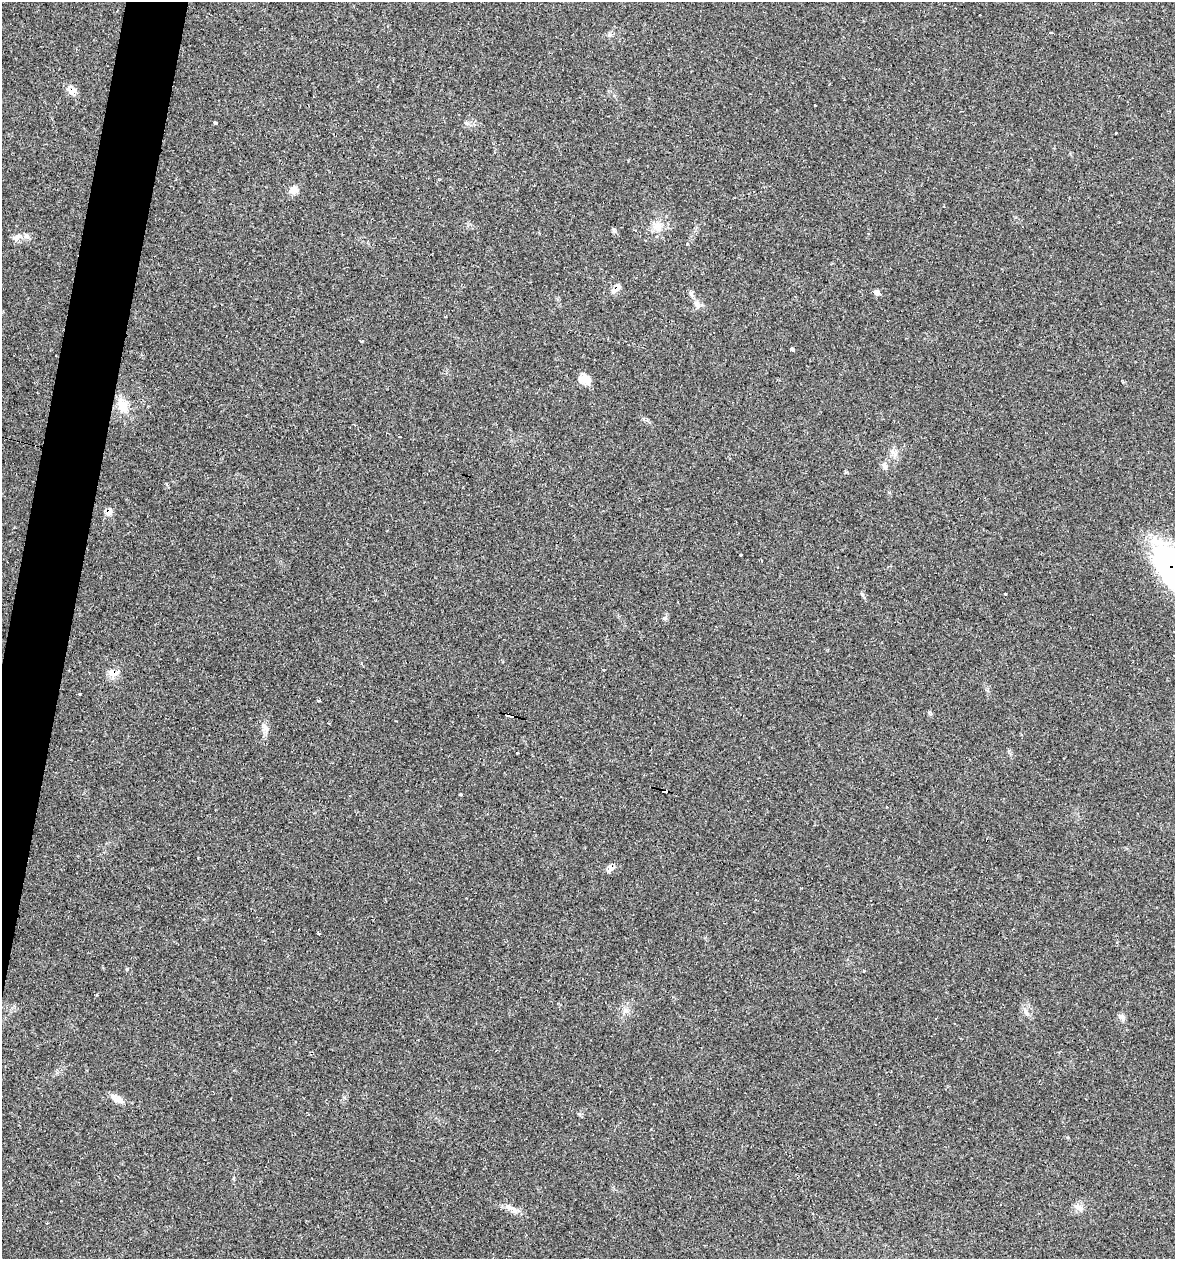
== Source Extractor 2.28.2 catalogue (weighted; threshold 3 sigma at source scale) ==
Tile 7 of 4 x 4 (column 3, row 2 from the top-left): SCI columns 2585-3757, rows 2517-3773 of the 5050 x 5031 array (HDU 1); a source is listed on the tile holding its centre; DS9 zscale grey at full resolution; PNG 1177 x 1261 px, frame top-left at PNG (2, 2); no overlay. Shown black and unused: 3% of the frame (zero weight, under 2 of 3 exposures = <1% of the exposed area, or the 3 px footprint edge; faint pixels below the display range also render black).
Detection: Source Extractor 2.28.2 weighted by HDU 2 'WHT'; one run over the whole footprint, this tile lists its part. Background 0.106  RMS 0.0073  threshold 0.0328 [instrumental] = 3 sigma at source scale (4.5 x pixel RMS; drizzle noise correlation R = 1.50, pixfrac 1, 0.05/0.05 arcsec/px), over >= 5 px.
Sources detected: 43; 2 cosmic-ray / hot-pixel residue — not listed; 1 inside a brighter listed object's ellipse — not listed separately; the other 40 listed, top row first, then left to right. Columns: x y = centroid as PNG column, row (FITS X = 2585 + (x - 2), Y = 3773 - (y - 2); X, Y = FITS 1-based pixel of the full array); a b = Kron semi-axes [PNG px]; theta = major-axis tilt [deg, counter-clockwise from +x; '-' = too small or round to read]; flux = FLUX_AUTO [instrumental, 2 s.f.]
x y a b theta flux
71 90 12 10 -38 5.9
215 123 4 3 - 5.8
467 123 7 5 -43 1.6
293 189 11 10 - 4.4
657 226 16 10 -31 7
614 230 7 4 -57 1.2
635 230 4 3 - 0.73
27 236 9 7 -3 2.6
16 237 10 7 26 3.1
687 244 3 3 - 0.97
616 288 16 7 52 4.1
876 292 6 5 - 4.4
691 294 10 5 -65 2.1
361 341 4 3 - 1.7
792 349 4 3 - 6.1
585 379 15 11 -22 6.6
122 405 21 13 -68 12
400 437 3 2 - 0.66
884 464 7 6 - 2.1
108 513 11 7 19 3.4
741 555 3 2 - 1.4
1171 568 60 29 -59 120
1005 594 3 2 - 0.67
863 595 10 2 -55 1.2
665 618 6 6 - 1.4
113 673 15 10 -4 5.8
318 700 3 3 - 1.7
509 716 9 3 -14 4.9
265 727 12 5 -56 3
517 753 3 2 - 0.6
664 791 6 4 -9 26
460 794 3 3 - 1.5
610 868 10 9 - 3.3
319 933 5 2 - 1.8
127 969 4 4 - 0.64
625 1010 7 6 - 2.3
1026 1012 11 5 -66 2.4
117 1099 17 7 -27 6.1
1079 1207 12 7 -43 3.6
510 1208 19 6 -19 5.1
Overlapping masked pixels (flux is a lower limit): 8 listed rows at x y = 71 90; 616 288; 108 513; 1171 568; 113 673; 509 716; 664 791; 610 868
Isophote crosses this tile's border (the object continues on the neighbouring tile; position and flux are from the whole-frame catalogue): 1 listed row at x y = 1171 568
Unlisted compact peaks at least as high as the median listed source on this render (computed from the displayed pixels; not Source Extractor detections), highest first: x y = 80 694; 1121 1016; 929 712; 609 35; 579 1114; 344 1097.